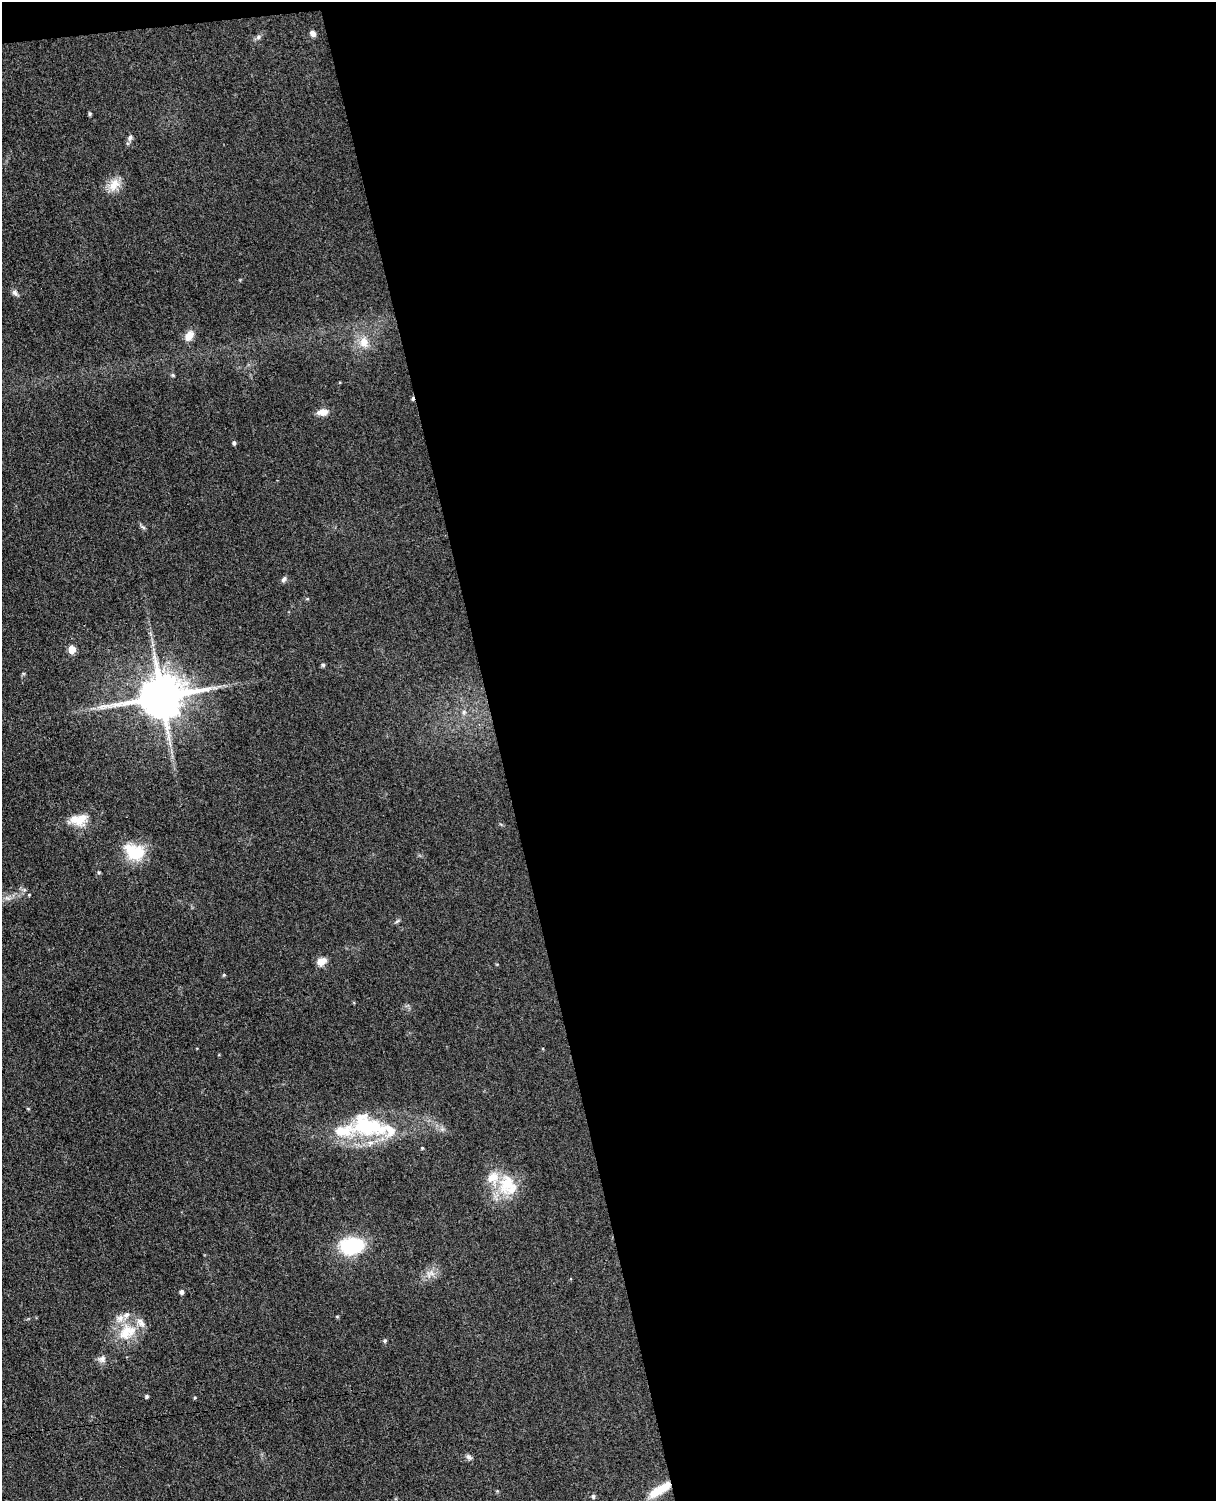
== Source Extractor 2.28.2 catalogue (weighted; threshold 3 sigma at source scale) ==
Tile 4 of 4 x 3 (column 4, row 1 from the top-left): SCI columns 3698-4911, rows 3146-4644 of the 4967 x 4906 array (HDU 1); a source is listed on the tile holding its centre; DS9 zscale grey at full resolution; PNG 1218 x 1503 px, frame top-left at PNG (2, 2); no overlay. Shown black and unused: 60% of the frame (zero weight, under 3 of 4 exposures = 5% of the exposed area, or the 3 px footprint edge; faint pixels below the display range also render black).
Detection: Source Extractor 2.28.2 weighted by HDU 2 'WHT'; one run over the whole footprint, this tile lists its part. Background 0.0701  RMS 0.0075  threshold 0.0339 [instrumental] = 3 sigma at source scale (4.5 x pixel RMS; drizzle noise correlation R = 1.50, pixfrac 1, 0.05/0.05 arcsec/px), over >= 5 px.
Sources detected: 53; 8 inside a brighter listed object's ellipse — not listed separately; the other 45 listed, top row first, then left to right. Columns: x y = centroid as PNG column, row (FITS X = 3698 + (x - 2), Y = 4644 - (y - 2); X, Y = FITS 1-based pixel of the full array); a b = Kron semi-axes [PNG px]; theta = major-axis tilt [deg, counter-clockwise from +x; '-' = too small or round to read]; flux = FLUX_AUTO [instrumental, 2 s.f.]
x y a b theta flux
313 33 7 6 - 3.2
258 37 8 6 18 2
90 114 4 4 - 1.1
130 137 9 6 62 2.4
114 185 19 14 51 11
15 293 10 6 -54 2.5
189 336 11 8 54 8.7
364 342 16 13 -82 10
173 375 6 4 -22 0.99
412 398 6 3 83 1.3
323 412 12 7 8 6.9
234 443 4 4 - 1.6
143 527 10 4 -33 1.5
284 579 8 5 47 2.1
307 599 5 3 - 0.76
72 649 5 5 - 17
323 665 5 4 - 1.4
215 688 10 4 -1 2.4
161 696 13 12 - 3600
464 712 7 5 22 1.9
80 819 26 17 23 15
135 852 22 16 -25 32
99 872 5 4 - 0.97
29 895 4 3 - 0.68
7 898 9 5 -22 2.5
397 921 8 4 37 1.3
321 962 13 9 31 6
224 975 5 4 - 0.89
28 1109 5 3 - 0.7
369 1126 51 26 -19 63
422 1148 4 4 - 0.75
506 1184 33 21 72 29
352 1246 20 14 5 58
428 1275 13 8 86 4.8
182 1292 5 4 - 2.6
337 1316 5 3 - 0.8
125 1332 27 18 65 23
385 1341 5 5 - 1.2
102 1359 11 10 - 3.7
146 1396 4 4 - 1.5
195 1398 4 3 - 0.78
469 1457 9 6 -49 2.2
660 1490 28 10 35 16
497 1491 5 4 - 0.77
593 1496 5 4 - 1.5
Overlapping masked pixels (flux is a lower limit): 2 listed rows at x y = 412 398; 660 1490